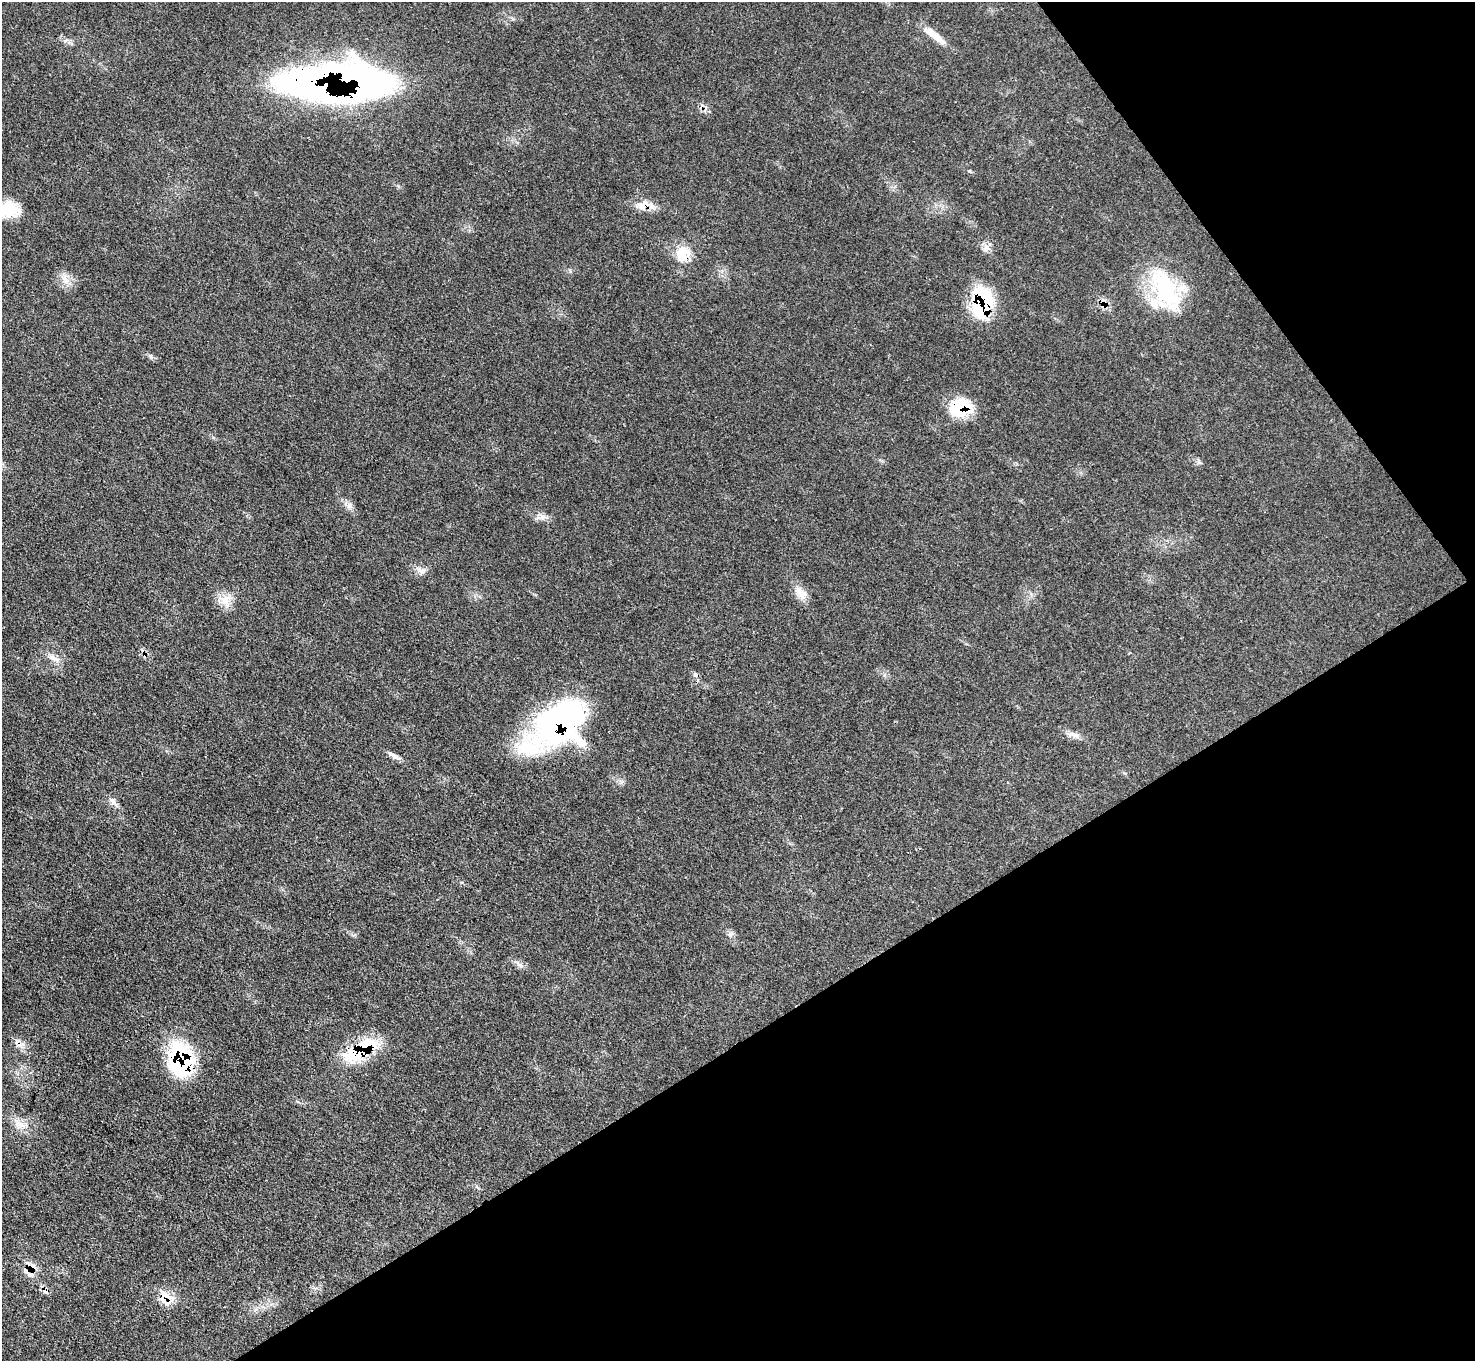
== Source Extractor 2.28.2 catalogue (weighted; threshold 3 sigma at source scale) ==
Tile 12 of 4 x 4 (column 4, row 3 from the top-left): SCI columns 4421-5893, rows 1657-3015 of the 5895 x 5889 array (HDU 1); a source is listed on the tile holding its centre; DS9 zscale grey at full resolution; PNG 1477 x 1363 px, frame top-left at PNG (2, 2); no overlay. Shown black and unused: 31% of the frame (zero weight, under 3 of 4 exposures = <1% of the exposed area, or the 3 px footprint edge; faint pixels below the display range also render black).
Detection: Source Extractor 2.28.2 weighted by HDU 2 'WHT'; one run over the whole footprint, this tile lists its part. Background 0.0784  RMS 0.004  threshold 0.0178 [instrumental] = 3 sigma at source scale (4.5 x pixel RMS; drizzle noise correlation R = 1.50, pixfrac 1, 0.05/0.05 arcsec/px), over >= 5 px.
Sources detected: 31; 1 inside a brighter object's white glare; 3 cosmic-ray / hot-pixel residue — not listed; the other 27 listed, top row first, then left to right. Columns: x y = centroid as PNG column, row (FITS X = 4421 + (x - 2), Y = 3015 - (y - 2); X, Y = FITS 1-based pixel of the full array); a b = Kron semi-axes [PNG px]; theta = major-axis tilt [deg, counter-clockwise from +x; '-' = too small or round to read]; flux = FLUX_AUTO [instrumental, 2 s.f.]
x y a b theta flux
935 36 32 8 -39 5.6
312 85 84 38 -15 160
642 205 27 9 0 5.3
8 210 27 17 -4 12
683 254 23 20 65 8.6
65 279 16 6 -71 2.8
1165 290 65 28 -64 35
982 302 33 22 87 30
151 356 8 5 -54 0.95
960 407 25 20 15 17
349 506 7 6 - 1.4
543 516 8 5 -1 1.4
422 571 11 8 20 2.1
801 593 18 11 -47 4.1
224 600 18 13 -34 5
54 658 18 6 -28 2.6
557 724 65 36 37 110
1075 735 10 6 -2 1.8
396 757 17 6 -25 2
113 802 11 6 -61 1.7
730 935 6 5 - 1.1
520 965 10 5 -27 1.5
18 1043 15 6 -53 2.5
360 1051 38 16 32 29
181 1059 32 23 -79 48
20 1124 19 7 -30 3.9
166 1297 23 15 -46 6.8
Overlapping masked pixels (flux is a lower limit): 10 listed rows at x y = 312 85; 642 205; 683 254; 982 302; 960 407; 557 724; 18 1043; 360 1051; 181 1059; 166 1297
Isophote crosses this tile's border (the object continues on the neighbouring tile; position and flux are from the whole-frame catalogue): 1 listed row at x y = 8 210
Unlisted compact peaks at least as high as the median listed source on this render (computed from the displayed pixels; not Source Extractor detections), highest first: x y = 65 41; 969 171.